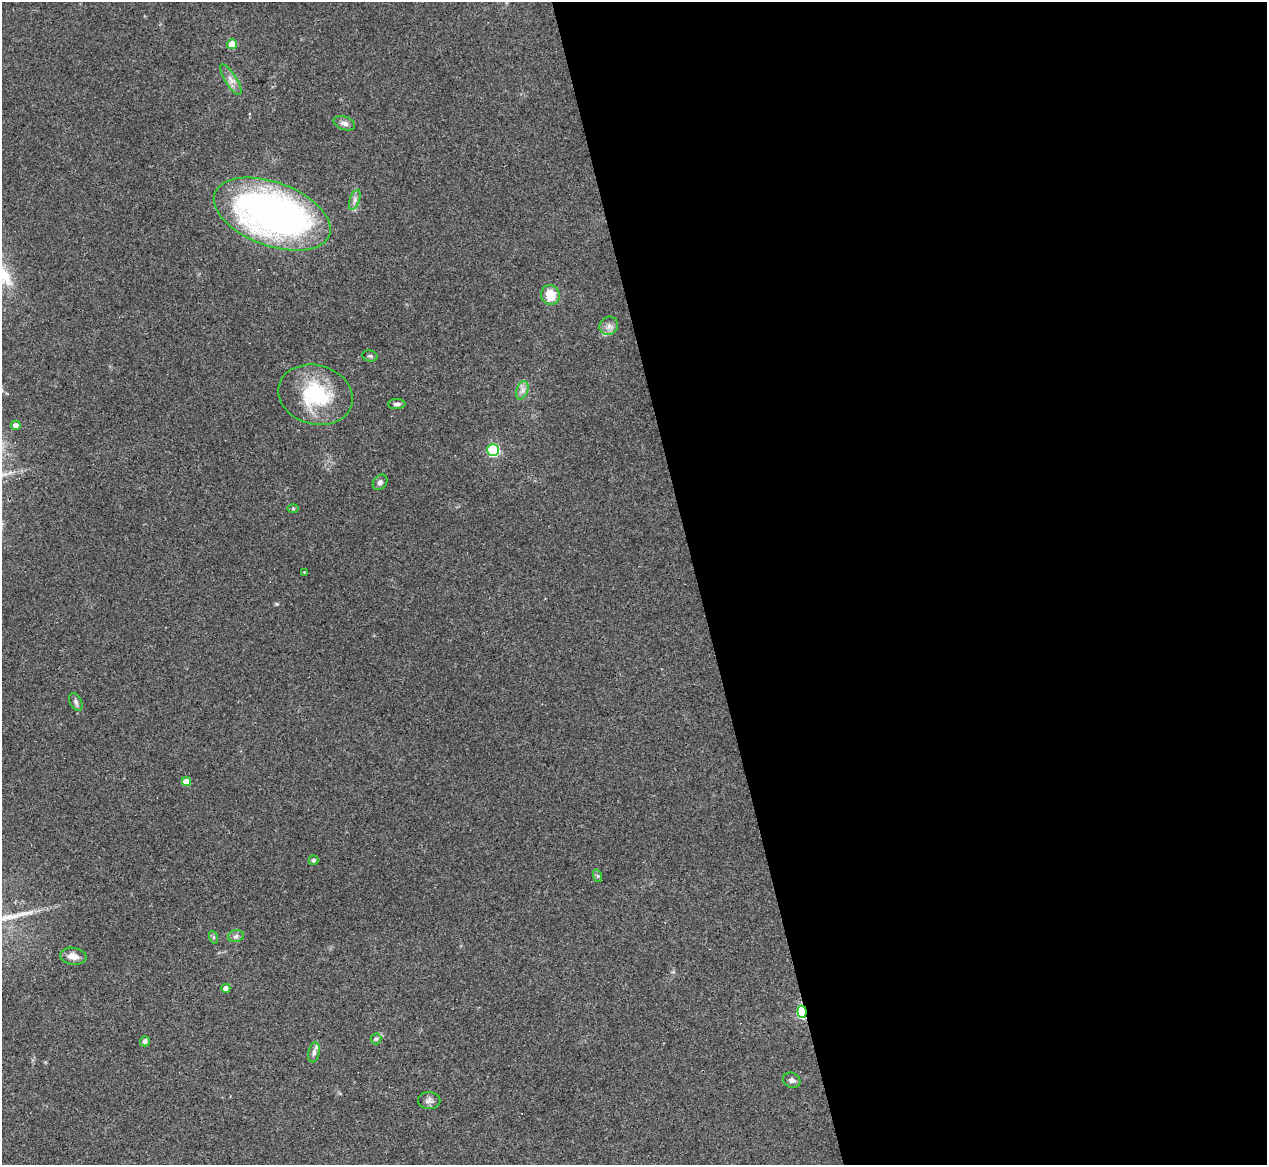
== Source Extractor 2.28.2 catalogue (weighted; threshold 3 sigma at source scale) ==
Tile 8 of 4 x 4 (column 4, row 2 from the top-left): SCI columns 3797-5061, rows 2579-3741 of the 5061 x 5039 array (HDU 1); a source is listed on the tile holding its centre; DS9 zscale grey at full resolution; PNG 1269 x 1167 px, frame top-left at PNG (2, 2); each listed source drawn as its Kron ellipse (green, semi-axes under 4 px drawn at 4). Shown black and unused: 45% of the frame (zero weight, under 3 of 4 exposures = <1% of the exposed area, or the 3 px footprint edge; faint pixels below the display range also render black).
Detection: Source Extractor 2.28.2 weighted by HDU 2 'WHT'; one run over the whole footprint, this tile lists its part. Background 0.0954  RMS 0.0058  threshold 0.026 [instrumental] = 3 sigma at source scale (4.5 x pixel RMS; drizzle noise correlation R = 1.50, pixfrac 1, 0.05/0.05 arcsec/px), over >= 5 px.
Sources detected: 34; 2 cosmic-ray / hot-pixel residue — neither listed nor drawn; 2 inside a brighter listed object's ellipse — not listed separately; the other 30 listed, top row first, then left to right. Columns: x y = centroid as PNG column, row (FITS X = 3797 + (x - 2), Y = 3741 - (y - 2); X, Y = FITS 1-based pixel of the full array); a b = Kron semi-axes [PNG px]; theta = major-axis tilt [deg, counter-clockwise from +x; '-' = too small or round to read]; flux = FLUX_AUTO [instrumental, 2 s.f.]
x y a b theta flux
232 44 5 5 - 12
231 80 17 6 -58 3.7
344 123 11 6 -20 2.5
355 200 10 5 72 2
272 214 61 31 -20 290
550 295 10 9 - 11
609 326 10 8 47 3.1
370 356 7 5 -12 1.1
522 390 9 5 71 2.6
316 395 38 29 -15 42
397 404 9 5 1 1.7
16 425 5 4 - 2.9
493 450 6 6 - 63
380 482 8 6 52 1.9
293 509 6 4 0 0.67
304 572 2 2 - 0.36
76 702 9 6 -66 1.6
186 782 5 4 - 7.3
314 860 5 5 - 1.5
598 876 6 4 -72 0.92
236 936 8 6 16 1.8
213 937 6 4 -71 0.86
73 956 13 8 -7 5.1
226 988 4 4 - 3.7
802 1012 6 4 -84 81
376 1039 5 5 - 0.93
145 1041 5 5 - 1.8
314 1052 10 5 78 2
792 1080 9 7 -23 2.3
429 1101 11 8 -1 2.3
Overlapping masked pixels (flux is a lower limit): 1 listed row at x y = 802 1012